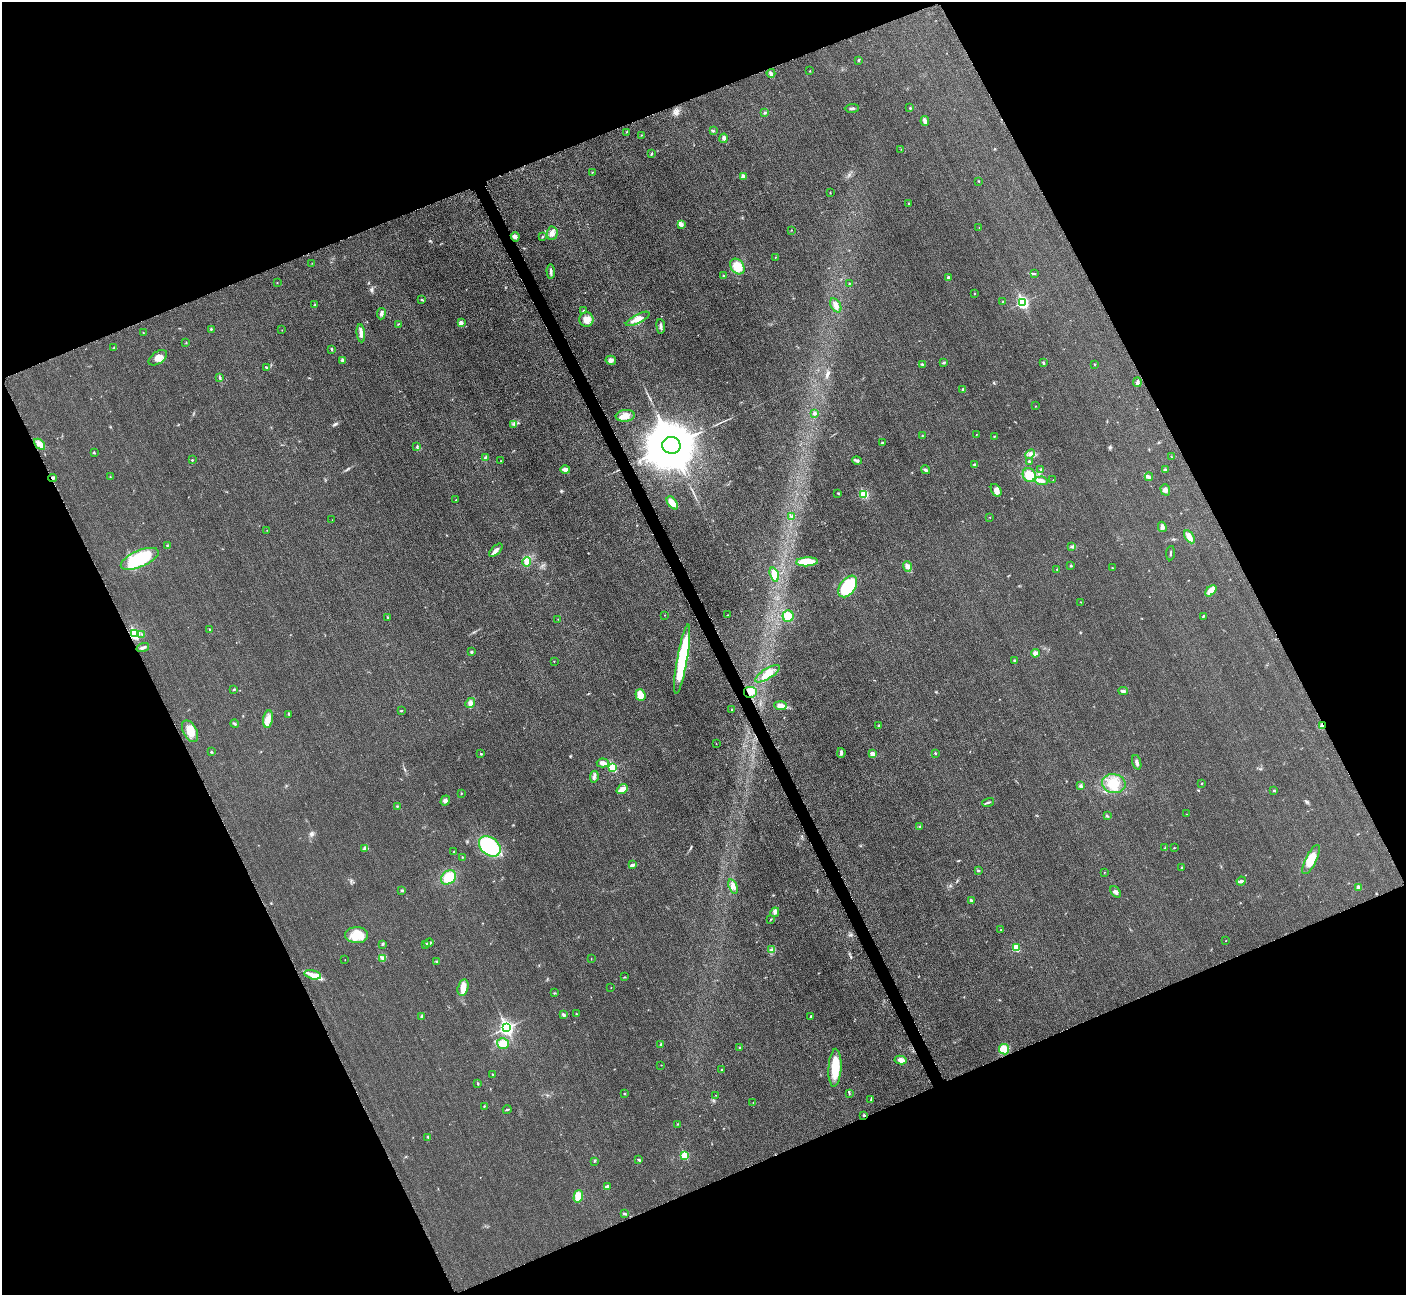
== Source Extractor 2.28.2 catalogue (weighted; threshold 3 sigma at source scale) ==
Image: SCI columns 64-5677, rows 193-5364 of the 5699 x 5664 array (HDU 1 of 3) = the unmasked area's bounding box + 8 px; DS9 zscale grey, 4 x 4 block average (1 PNG px = mean of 4 x 4 image px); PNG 1408 x 1297 px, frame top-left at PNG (2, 2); each listed source drawn as its Kron ellipse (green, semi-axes under 4 px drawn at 4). Shown black and unused: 44% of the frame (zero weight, under 3 of 5 exposures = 4% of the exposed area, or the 3 px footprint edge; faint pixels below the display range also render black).
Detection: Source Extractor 2.28.2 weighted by HDU 2 'WHT'. Background 0.0195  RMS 0.0051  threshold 0.0228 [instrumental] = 3 sigma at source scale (4.5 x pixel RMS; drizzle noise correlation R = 1.50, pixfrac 1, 0.05/0.05 arcsec/px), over >= 5 px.
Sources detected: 249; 1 inside a brighter object's white glare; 1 cosmic-ray / hot-pixel residue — neither listed nor drawn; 1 coinciding with a brighter row at this scale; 5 inside a brighter listed object's ellipse — not listed separately; the other 241 listed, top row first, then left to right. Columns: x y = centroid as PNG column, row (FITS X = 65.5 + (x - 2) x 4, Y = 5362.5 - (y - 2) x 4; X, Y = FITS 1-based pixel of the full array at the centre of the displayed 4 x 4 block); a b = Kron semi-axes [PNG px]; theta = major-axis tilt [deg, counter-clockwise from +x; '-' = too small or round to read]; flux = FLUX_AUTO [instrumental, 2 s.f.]
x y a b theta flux
859 60 3 2 - 2.9
810 71 2 2 - 1.2
771 73 4 4 - 5.9
852 108 7 2 2 5.9
910 108 2 2 - 2.8
765 112 2 2 - 1.8
925 121 5 4 - 7.2
714 131 2 2 - 1.1
627 132 2 2 - 1
641 135 2 2 - 1.2
724 138 5 3 - 6.9
901 149 2 2 - 0.84
651 154 4 2 - 2.4
592 172 3 2 - 0.93
743 176 4 3 - 8.1
979 181 3 2 - 1.6
830 193 2 2 - 1.2
908 204 2 2 - 1.3
681 225 4 3 - 9.3
979 227 2 2 - 0.8
791 230 2 2 - 1
552 233 6 5 - 15
515 237 5 3 - 8.5
542 237 3 2 - 2.4
775 257 2 2 - 1
312 263 2 2 - 0.81
737 266 8 6 -51 49
551 271 7 3 -87 7.6
1034 274 2 2 - 2.1
723 276 2 2 - 1.6
948 278 3 2 - 6.3
277 283 2 2 - 1.1
850 283 2 2 - 1
974 293 2 2 - 1.1
422 300 3 2 - 2.1
1003 301 2 2 - 0.87
1023 302 4 3 - 250
315 305 3 2 - 3
836 305 8 5 -58 15
584 311 4 2 - 3.4
381 314 6 3 83 6.3
638 319 13 4 27 24
586 320 7 7 - 27
461 323 3 2 - 11
399 324 2 2 - 1.3
661 326 7 3 -84 7.2
211 329 3 2 - 2.3
282 330 2 2 - 0.94
143 333 2 2 - 1.3
361 333 9 3 -83 15
186 342 2 2 - 1.1
114 348 3 2 - 2.7
332 349 4 2 - 3
158 358 10 6 35 23
342 360 2 2 - 9.7
611 360 5 4 - 8.7
944 362 4 2 - 3.7
1043 363 3 2 - 3.5
1094 364 2 2 - 1.6
922 365 3 3 - 4
266 367 4 2 - 2.6
220 377 2 2 - 1.3
1137 382 4 3 - 6.4
963 389 3 3 - 3.4
1035 406 2 2 - 1
814 413 3 3 - 4.4
625 416 9 6 6 23
514 424 3 2 - 2.2
976 434 2 2 - 1
922 436 2 2 - 1.1
994 436 3 2 - 2.1
882 443 2 2 - 3
39 444 6 4 -43 14
671 445 9 8 - 22000
417 447 3 2 - 2.5
94 452 4 2 - 2.1
1030 454 5 2 - 6.6
485 457 2 2 - 1.9
1171 457 2 2 - 1
192 460 2 2 - 2.2
500 461 2 2 - 0.68
857 461 5 3 - 5.6
1029 461 4 2 - 3.2
975 464 3 3 - 4.4
1041 469 3 2 - 2.6
565 470 5 3 - 14
925 470 5 2 - 5.3
1165 470 4 2 - 3
1029 475 7 6 - 42
110 477 2 2 - 1.1
1149 477 4 2 - 4.7
53 478 4 3 - 7.1
1053 480 2 2 - 0.81
1042 481 6 2 -7 7.5
996 490 7 4 -56 15
1165 490 6 4 -73 11
838 493 2 2 - 1.7
864 494 3 2 - 97
456 500 2 2 - 1.1
672 503 7 4 -52 24
792 516 2 2 - 1.9
990 517 2 2 - 1.2
332 520 2 2 - 0.62
1162 527 5 3 - 11
267 530 2 2 - 0.78
1189 537 7 4 -58 18
167 546 2 2 - 2.2
1072 547 3 2 - 4
496 550 8 3 44 13
1171 553 7 2 84 3.8
140 559 20 8 23 190
527 562 5 4 - 18
807 562 11 4 4 81
907 566 5 4 - 10
1071 566 3 2 - 3.4
1113 568 2 2 - 1.8
1057 570 3 2 - 1.4
774 574 7 4 -71 36
848 586 12 7 54 180
1211 591 7 4 45 22
1081 602 2 2 - 1.4
664 615 2 2 - 0.87
727 615 2 2 - 1.2
788 616 5 5 - 35
1203 616 3 2 - 2.8
387 617 2 2 - 1.5
558 619 2 2 - 0.88
209 629 3 2 - 1.8
135 634 3 3 - 180
142 634 2 2 - 1.2
143 647 6 2 17 6.7
471 652 3 2 - 3.3
1035 653 4 4 - 12
682 659 35 5 80 230
554 661 2 2 - 1.4
1015 661 3 2 - 3
767 674 14 5 32 29
234 689 3 2 - 2.3
1123 691 5 3 - 5.9
750 692 7 6 - 23
640 695 6 5 - 27
470 703 5 4 - 10
780 706 6 3 -4 27
732 709 2 2 - 1.8
401 711 3 2 - 2
289 714 3 2 - 3.7
268 719 9 5 81 20
234 724 4 2 - 3.6
879 726 3 2 - 2.1
1322 726 4 2 - 4.9
190 731 11 7 -61 37
716 744 2 2 - 0.75
211 752 2 2 - 2.6
841 753 5 2 - 6.6
935 753 2 2 - 3
481 754 3 2 - 2.8
873 754 4 3 - 15
1137 762 7 2 -72 8.2
603 763 6 4 -3 12
612 767 3 2 - 93
594 777 6 2 82 6.4
1202 783 2 2 - 1.9
1114 784 12 9 -12 48
1080 786 3 3 - 7
622 789 6 4 39 16
1274 791 3 2 - 2.2
461 793 2 2 - 2
445 801 5 4 - 8.6
988 802 6 2 14 4.6
397 806 3 2 - 2.2
1187 814 2 2 - 0.5
1107 816 3 2 - 2.9
919 826 2 2 - 2.3
490 846 12 8 -40 200
1165 848 3 2 - 2.6
1174 848 2 2 - 1.4
364 849 4 2 - 3.6
454 852 2 2 - 1.3
462 857 2 2 - 1.4
1311 860 16 5 64 52
632 865 4 3 - 5.4
1181 868 2 2 - 1.5
978 870 4 2 - 2.9
1104 872 2 2 - 1.2
449 877 8 6 38 57
1241 881 4 3 - 7.1
733 886 7 4 -70 16
1358 887 3 3 - 9.5
402 890 4 2 - 3.2
1116 892 7 3 -53 7.9
971 900 3 2 - 3.1
775 912 5 3 - 7.7
771 919 2 2 - 1.7
1001 930 2 2 - 1.7
357 935 11 8 0 59
1226 941 2 2 - 1.1
429 943 4 3 - 6.5
383 944 2 2 - 2.1
425 945 3 2 - 3.3
1016 948 3 2 - 61
772 950 4 3 - 5.5
382 958 3 2 - 4.4
591 959 2 2 - 0.82
345 960 2 2 - 0.78
437 962 4 2 - 2.9
313 975 8 4 -13 19
625 977 2 2 - 1.7
463 988 8 5 75 23
611 988 2 2 - 0.84
554 993 3 2 - 2.2
576 1014 2 2 - 1.6
563 1015 4 3 - 4.9
811 1016 2 2 - 3.6
421 1017 3 2 - 2.1
506 1028 4 3 - 530
503 1043 6 5 - 31
661 1044 3 2 - 3.2
740 1048 2 2 - 4.5
1004 1049 5 5 - 37
901 1060 6 3 -10 19
661 1065 2 2 - 1.1
835 1068 19 6 87 78
722 1070 2 2 - 3.1
492 1074 2 2 - 2.1
478 1084 3 2 - 2.1
624 1094 2 2 - 2.3
849 1094 2 2 - 1.5
716 1095 2 2 - 1.5
871 1099 2 2 - 1.8
753 1102 2 2 - 1
484 1106 3 2 - 2
507 1110 4 2 - 3.1
864 1115 2 2 - 7.1
678 1124 2 2 - 2.4
428 1137 3 2 - 2.2
685 1156 3 2 - 82
639 1160 4 2 - 3.9
594 1161 2 2 - 1.5
607 1187 4 2 - 3.8
578 1196 6 4 74 39
624 1214 2 2 - 6.2
Overlapping masked pixels (flux is a lower limit): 4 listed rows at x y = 53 478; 750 692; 1322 726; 864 1115
Diffuse or blended objects may show on this block-average render without a row.